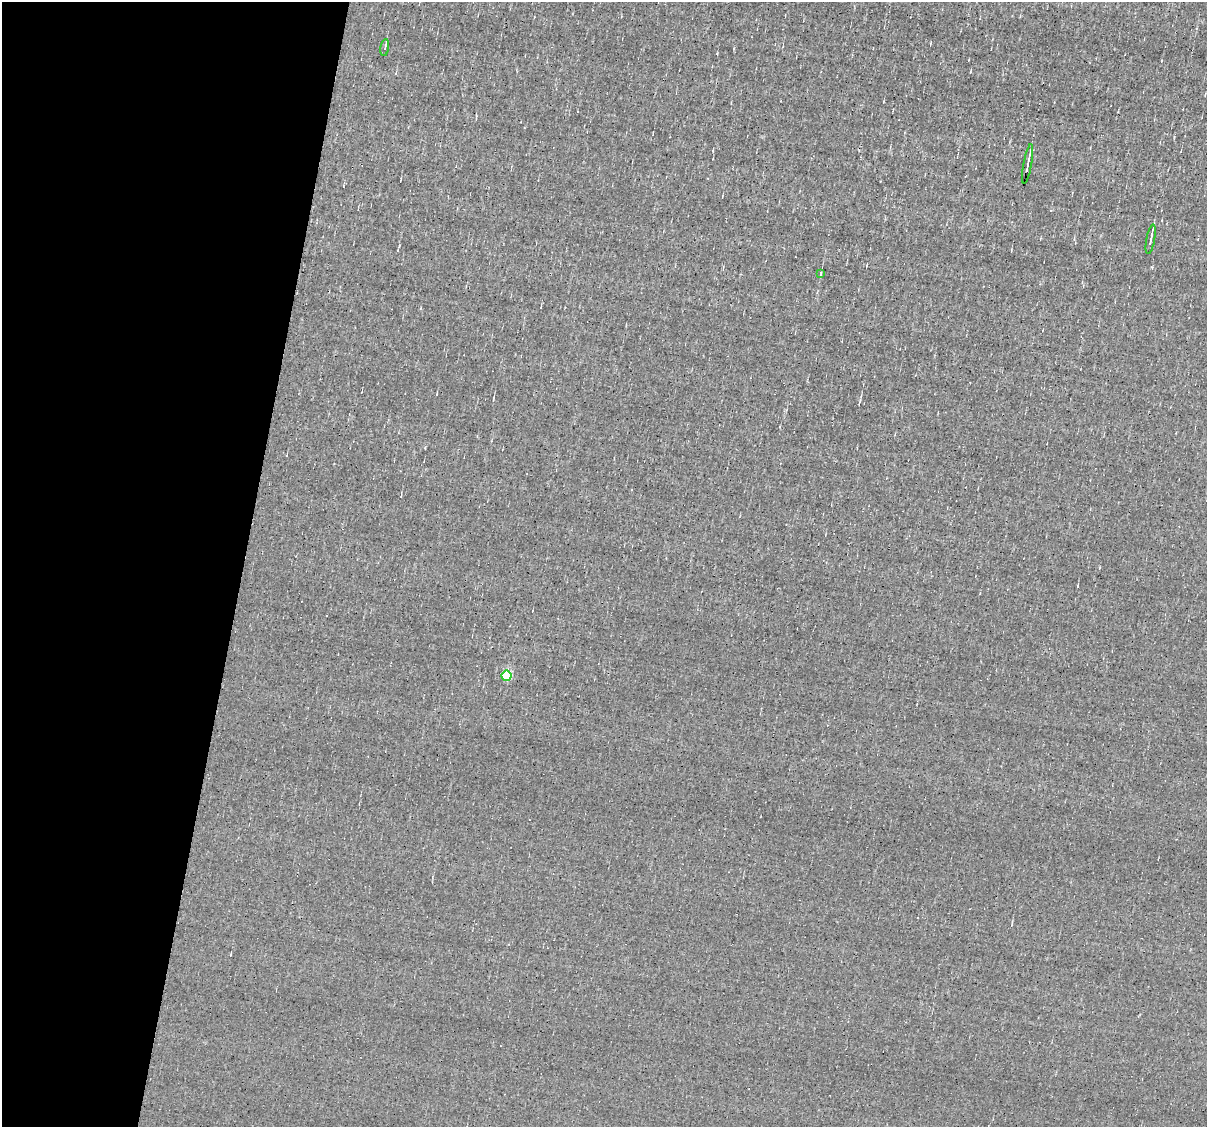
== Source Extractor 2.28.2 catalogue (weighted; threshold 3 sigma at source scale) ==
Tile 9 of 4 x 4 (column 1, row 3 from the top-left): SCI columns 1-1205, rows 1356-2480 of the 4819 x 4845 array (HDU 1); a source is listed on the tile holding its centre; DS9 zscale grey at full resolution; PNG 1209 x 1129 px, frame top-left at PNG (2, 2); each listed source drawn as its Kron ellipse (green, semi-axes under 4 px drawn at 4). Shown black and unused: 20% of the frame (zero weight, under 3 of 4 exposures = <1% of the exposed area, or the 3 px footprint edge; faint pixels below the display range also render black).
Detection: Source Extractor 2.28.2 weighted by HDU 2 'WHT'; one run over the whole footprint, this tile lists its part. Background -0.00432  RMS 0.056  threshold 0.254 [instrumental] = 3 sigma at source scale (4.5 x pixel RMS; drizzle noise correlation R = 1.50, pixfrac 1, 0.05/0.05 arcsec/px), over >= 5 px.
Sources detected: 5; all 5 listed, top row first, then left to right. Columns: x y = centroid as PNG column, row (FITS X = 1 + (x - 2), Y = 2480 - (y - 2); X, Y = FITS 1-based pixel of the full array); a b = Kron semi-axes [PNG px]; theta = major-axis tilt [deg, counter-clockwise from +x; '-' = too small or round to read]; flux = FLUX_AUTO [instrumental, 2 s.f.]
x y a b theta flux
385 48 9 3 82 8.2
1028 164 20 2 80 27
1151 239 15 3 79 21
821 273 3 2 - 4.8
507 676 5 5 - 340